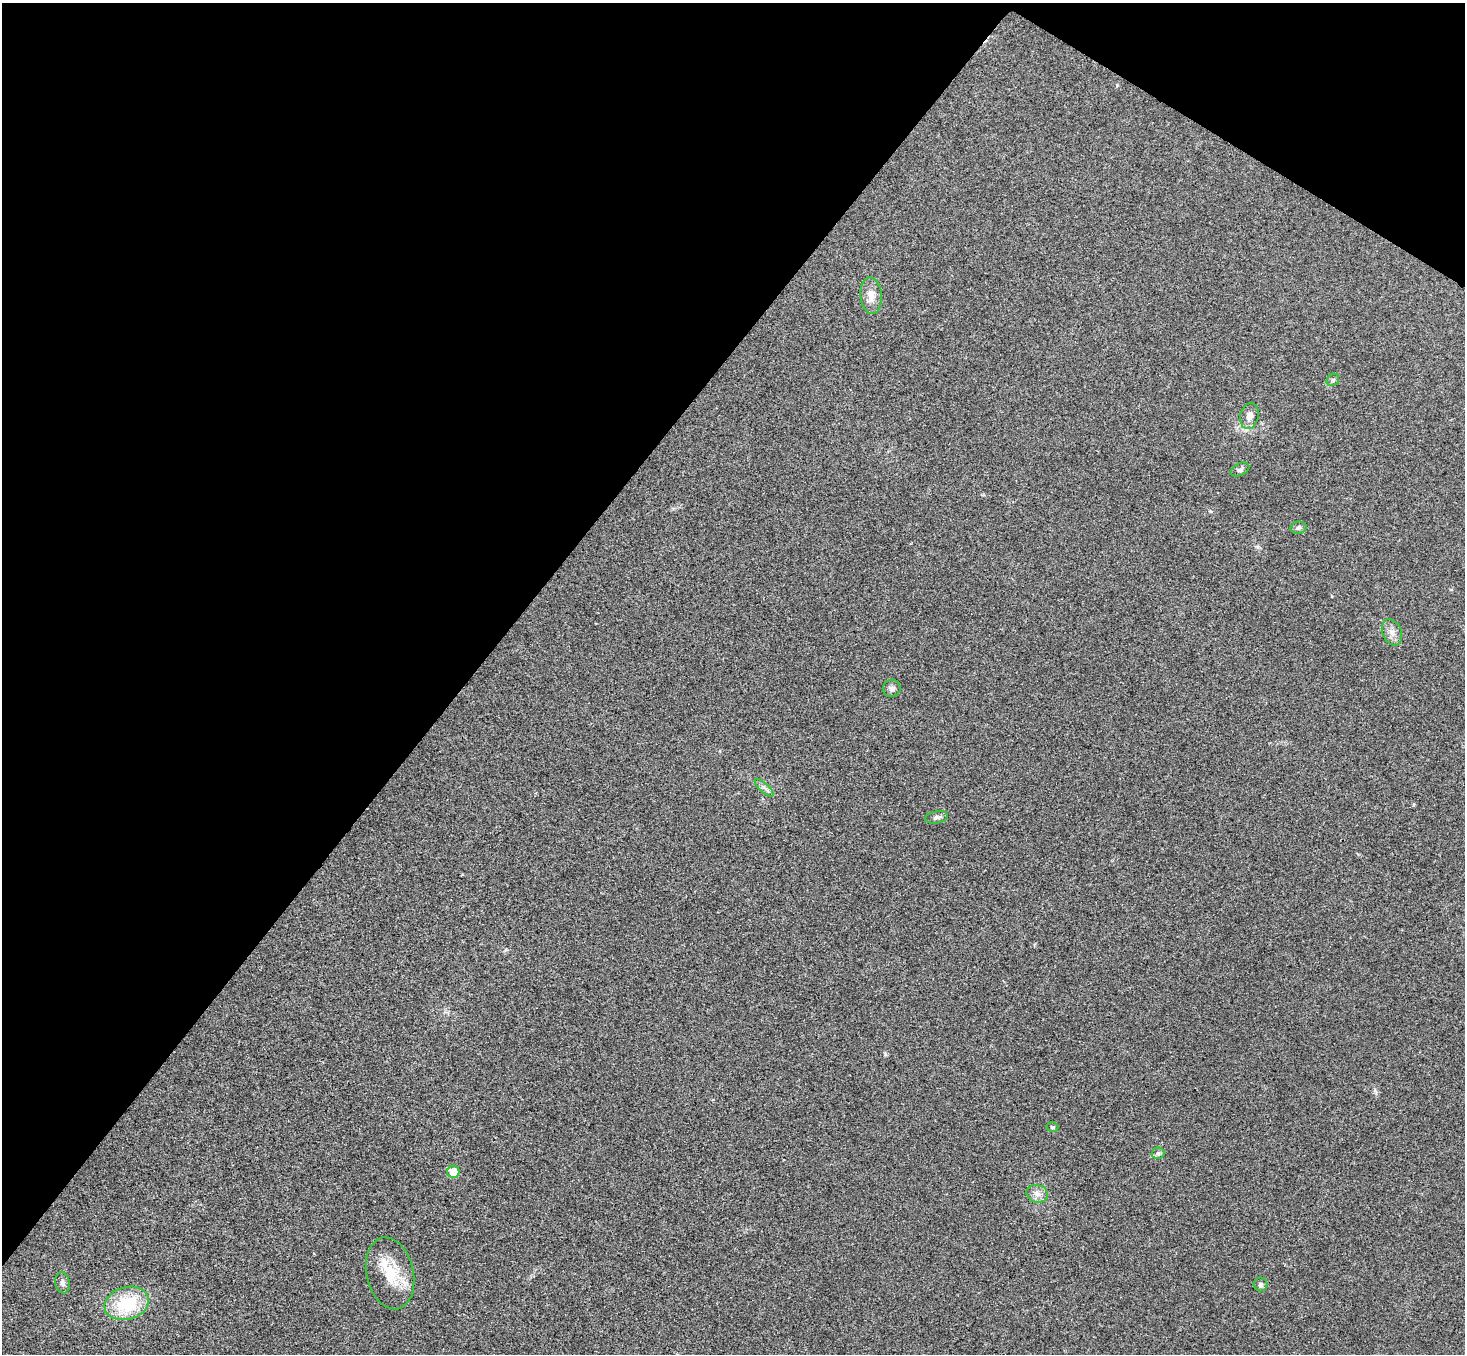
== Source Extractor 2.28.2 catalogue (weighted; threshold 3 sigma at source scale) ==
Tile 2 of 4 x 4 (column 2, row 1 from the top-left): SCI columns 1500-2962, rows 4255-5606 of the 5927 x 5945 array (HDU 1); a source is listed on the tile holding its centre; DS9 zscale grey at full resolution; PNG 1467 x 1356 px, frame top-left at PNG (2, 3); each listed source drawn as its Kron ellipse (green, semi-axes under 4 px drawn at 4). Shown black and unused: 36% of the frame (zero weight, under 3 of 4 exposures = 6% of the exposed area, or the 3 px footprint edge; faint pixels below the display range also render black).
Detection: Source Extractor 2.28.2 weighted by HDU 2 'WHT'; one run over the whole footprint, this tile lists its part. Background 0.0304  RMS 0.0054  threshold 0.0243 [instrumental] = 3 sigma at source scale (4.5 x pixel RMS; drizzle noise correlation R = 1.50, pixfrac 1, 0.05/0.05 arcsec/px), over >= 5 px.
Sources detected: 17; all 17 listed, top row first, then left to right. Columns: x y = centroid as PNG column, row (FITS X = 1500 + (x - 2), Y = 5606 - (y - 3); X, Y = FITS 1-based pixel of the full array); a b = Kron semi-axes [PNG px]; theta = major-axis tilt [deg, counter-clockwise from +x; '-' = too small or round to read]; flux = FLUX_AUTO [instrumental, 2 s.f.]
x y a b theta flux
871 296 18 10 -86 6.1
1333 380 7 5 44 1.1
1250 416 13 9 77 3.9
1240 470 10 6 27 1.5
1298 528 8 6 13 1.4
1392 632 13 9 -67 3.8
892 688 9 8 - 2.4
764 788 12 4 -42 1.9
937 817 11 6 12 1.9
1052 1127 6 4 3 0.83
1158 1153 6 6 - 1.2
453 1172 6 6 - 12
1037 1194 11 8 -16 3.3
390 1273 36 23 -77 20
62 1283 11 7 -79 1.8
1261 1284 7 7 - 1.5
127 1303 22 16 16 28